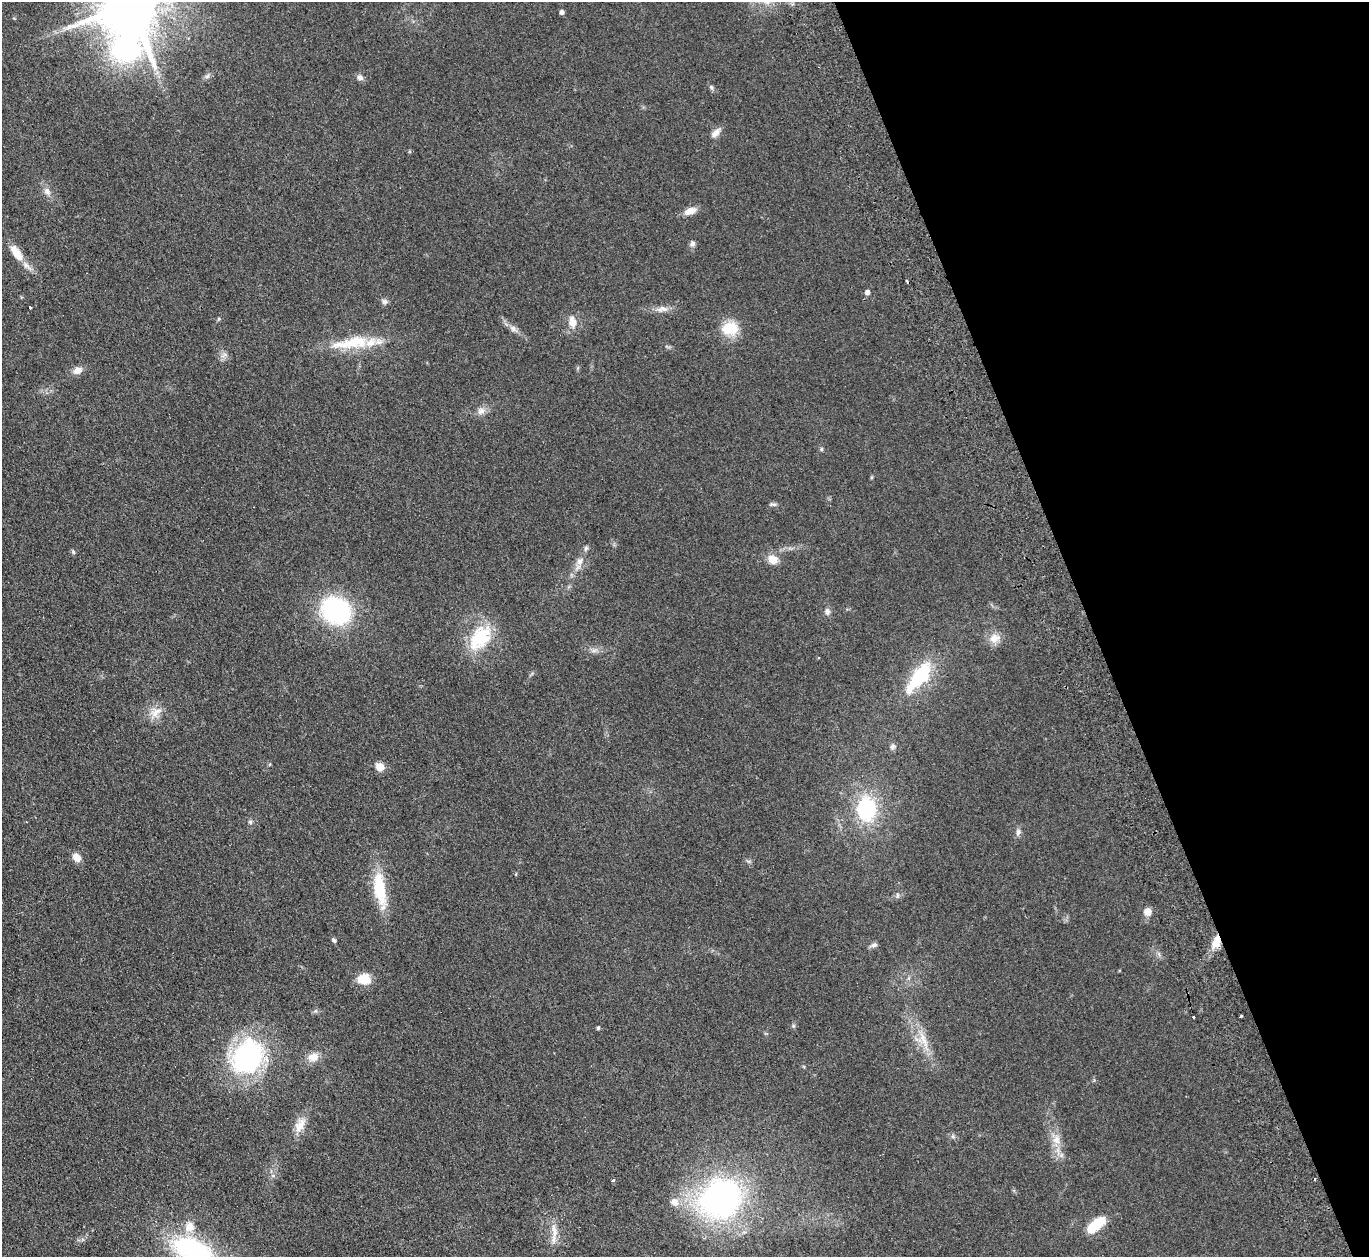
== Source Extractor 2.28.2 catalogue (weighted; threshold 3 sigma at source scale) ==
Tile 12 of 4 x 4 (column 4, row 3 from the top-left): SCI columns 4156-5522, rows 1560-2814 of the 5577 x 5501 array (HDU 1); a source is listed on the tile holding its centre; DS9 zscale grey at full resolution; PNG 1371 x 1259 px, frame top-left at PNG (2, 2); no overlay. Shown black and unused: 20% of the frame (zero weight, under 2 of 3 exposures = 3% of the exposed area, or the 3 px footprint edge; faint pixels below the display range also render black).
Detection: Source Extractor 2.28.2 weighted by HDU 2 'WHT'; one run over the whole footprint, this tile lists its part. Background 0.0847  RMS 0.0093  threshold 0.0421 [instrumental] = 3 sigma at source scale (4.5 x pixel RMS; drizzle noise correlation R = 1.50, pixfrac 1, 0.05/0.05 arcsec/px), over >= 5 px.
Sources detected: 69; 3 inside a brighter object's white glare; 1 cosmic-ray / hot-pixel residue — not listed; the other 65 listed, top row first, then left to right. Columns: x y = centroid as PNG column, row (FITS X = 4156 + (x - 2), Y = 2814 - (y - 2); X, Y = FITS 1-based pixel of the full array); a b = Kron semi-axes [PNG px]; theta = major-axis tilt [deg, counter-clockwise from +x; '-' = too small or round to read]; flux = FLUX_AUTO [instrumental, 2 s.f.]
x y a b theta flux
131 4 25 17 77 7200
562 12 4 4 - 3.1
207 76 8 5 44 2.1
360 77 8 7 - 3.4
711 87 8 5 -70 1.8
716 133 14 8 44 5.4
47 191 12 8 -57 5
690 211 13 7 20 8.8
692 243 7 7 - 2.5
16 253 24 10 -57 14
867 292 5 5 - 4
384 301 8 7 - 2.6
30 307 3 3 - 2.4
662 309 18 7 4 6.2
219 319 5 5 - 1.1
573 322 15 12 80 9
730 328 17 13 -1 26
513 329 12 7 -40 4.6
351 343 60 14 9 39
224 355 11 5 23 2.9
78 370 12 9 22 6.1
481 411 13 8 33 5.6
773 504 11 4 0 1.8
586 548 8 5 61 2
73 552 7 4 -46 1.3
773 559 13 10 -25 9.6
580 561 13 9 63 6.7
336 611 20 17 -34 170
827 612 9 7 -79 3.3
480 638 34 21 53 46
995 638 16 12 21 9.6
594 651 8 5 1 2.6
922 675 44 17 48 56
156 712 20 11 33 11
892 747 9 6 58 2.7
380 767 8 7 - 9.9
867 809 23 18 -89 72
250 822 6 5 - 1.6
1018 832 9 6 71 3
77 857 9 7 -49 8.8
380 889 37 12 -81 44
897 895 6 4 -90 1.4
1147 912 9 9 - 6.5
334 940 7 5 -47 1.7
1216 942 17 9 70 12
874 945 8 6 18 2.9
364 979 15 12 -4 14
1194 1017 3 3 - 6.3
1241 1017 3 3 - 4.7
793 1026 6 4 -90 1.3
598 1028 4 3 - 1.5
923 1039 30 8 -66 15
247 1057 39 31 56 140
313 1057 15 11 14 9
300 1125 22 12 65 12
953 1136 6 5 - 1.8
1056 1139 15 11 -90 9.4
1314 1179 3 2 - 1.4
613 1180 4 3 - 1.5
721 1199 47 42 41 250
674 1202 13 10 -52 7.2
1096 1224 21 12 38 19
190 1227 14 12 78 12
554 1232 26 7 -82 9.6
192 1250 39 21 -24 140
Overlapping masked pixels (flux is a lower limit): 1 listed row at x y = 1216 942
Isophote crosses this tile's border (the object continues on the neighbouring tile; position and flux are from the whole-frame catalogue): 2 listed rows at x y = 131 4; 192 1250